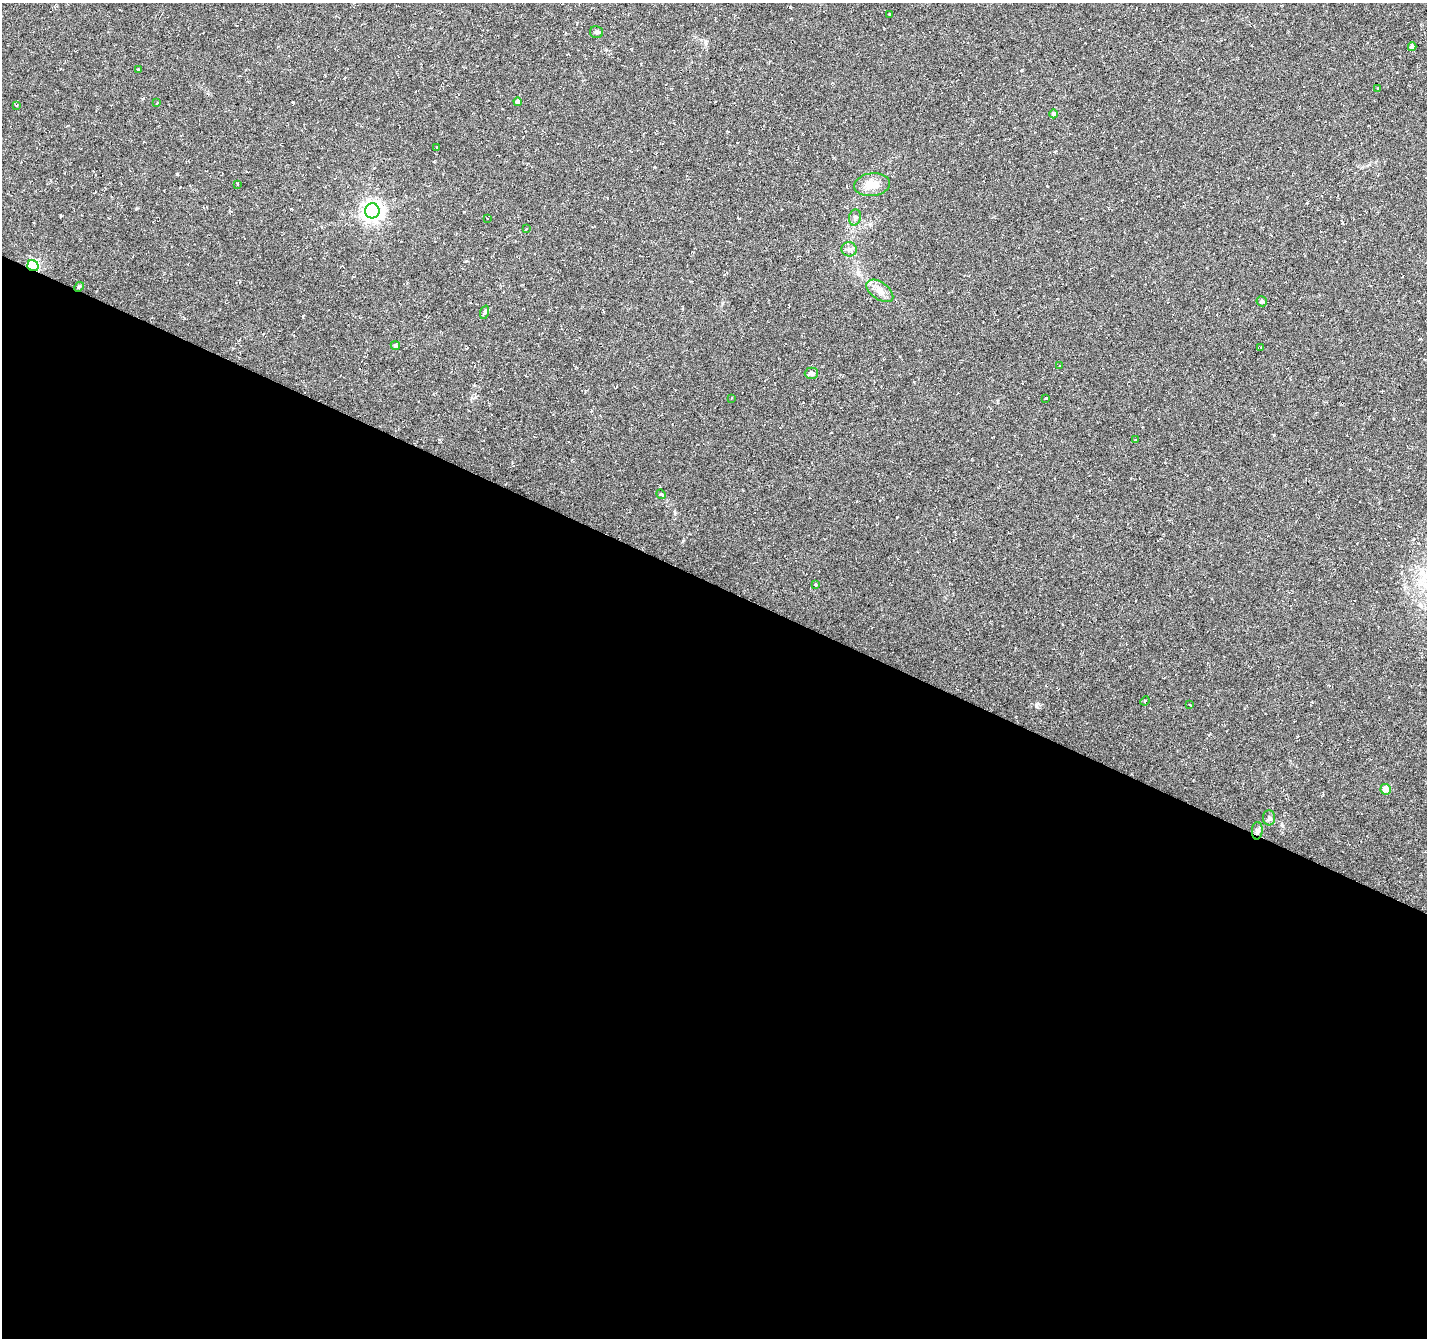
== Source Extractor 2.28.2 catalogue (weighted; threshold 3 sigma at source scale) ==
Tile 14 of 4 x 4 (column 2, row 4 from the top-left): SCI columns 1426-2850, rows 203-1538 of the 5707 x 5815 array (HDU 1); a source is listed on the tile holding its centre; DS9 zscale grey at full resolution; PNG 1429 x 1340 px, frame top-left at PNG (2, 3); each listed source drawn as its Kron ellipse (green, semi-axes under 4 px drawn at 4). Shown black and unused: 56% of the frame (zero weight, under 3 of 6 exposures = <1% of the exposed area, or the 3 px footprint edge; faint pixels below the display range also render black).
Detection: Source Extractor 2.28.2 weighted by HDU 2 'WHT'; one run over the whole footprint, this tile lists its part. Background 0.00531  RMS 0.004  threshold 0.0163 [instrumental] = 3 sigma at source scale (4.09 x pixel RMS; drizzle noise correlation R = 1.36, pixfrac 0.8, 0.0396/0.0396 arcsec/px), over >= 5 px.
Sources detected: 37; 1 cosmic-ray / hot-pixel residue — neither listed nor drawn; the other 36 listed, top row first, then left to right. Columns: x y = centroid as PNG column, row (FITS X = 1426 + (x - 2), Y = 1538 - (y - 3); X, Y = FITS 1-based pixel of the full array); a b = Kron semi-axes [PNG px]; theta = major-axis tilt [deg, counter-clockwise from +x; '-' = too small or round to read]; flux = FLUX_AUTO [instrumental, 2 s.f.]
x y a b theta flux
889 14 3 2 - 0.28
597 32 7 6 - 0.79
1412 47 4 4 - 1.4
138 69 3 3 - 0.39
1378 88 3 2 - 0.35
518 102 4 4 - 1.5
157 103 3 2 - 0.28
17 105 4 3 - 0.34
1054 114 4 4 - 0.96
436 147 3 2 - 0.4
237 184 3 2 - 0.24
872 185 18 11 7 5.3
372 211 7 7 - 200
855 217 8 6 76 1
487 218 4 2 - 0.24
526 229 3 2 - 0.26
849 249 8 7 - 1.3
33 266 6 5 - 44
79 287 5 4 - 0.43
880 291 15 8 -34 3.1
1262 301 5 5 - 0.97
485 312 7 4 72 0.58
395 345 5 4 - 0.65
1261 348 3 3 - 0.26
1060 366 3 2 - 0.33
811 373 6 6 - 1.5
731 398 2 2 - 0.27
1046 398 3 3 - 0.34
1135 440 3 2 - 0.26
661 494 5 4 - 0.37
815 585 3 3 - 0.36
1145 701 5 4 - 0.41
1190 705 3 2 - 0.25
1386 789 5 5 - 3.8
1269 818 7 6 - 0.93
1257 831 9 5 87 1.1
Overlapping masked pixels (flux is a lower limit): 2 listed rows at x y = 33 266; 1257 831
Unlisted compact peaks at least as high as the median listed source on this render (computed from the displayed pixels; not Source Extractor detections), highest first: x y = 177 174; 1036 705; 293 102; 1282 825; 137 208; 683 541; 1022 70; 706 42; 1274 435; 897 517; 870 224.